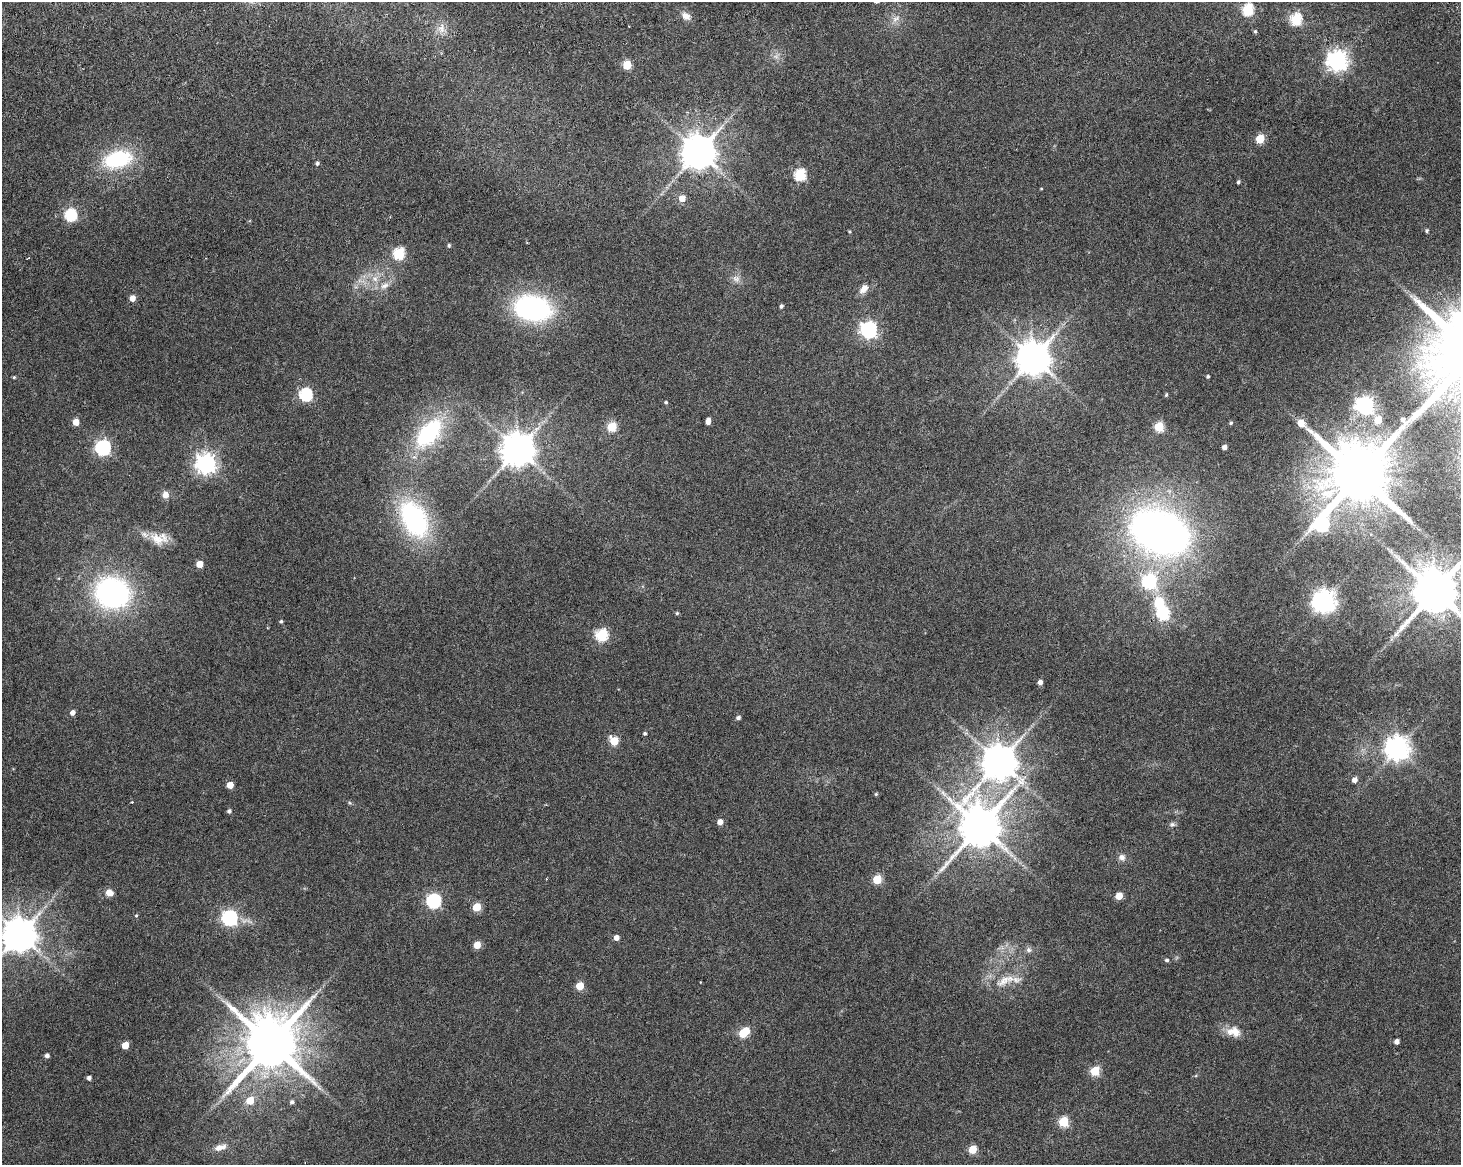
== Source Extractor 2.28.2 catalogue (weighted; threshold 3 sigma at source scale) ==
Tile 8 of 3 x 4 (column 2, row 3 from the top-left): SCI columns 1540-2998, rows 1323-2485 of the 4717 x 4901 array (HDU 1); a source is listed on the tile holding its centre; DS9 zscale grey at full resolution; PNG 1463 x 1167 px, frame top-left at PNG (2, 2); no overlay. Shown black and unused: <1% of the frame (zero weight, under 3 of 6 exposures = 11% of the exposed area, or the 3 px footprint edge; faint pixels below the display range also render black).
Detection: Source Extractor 2.28.2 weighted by HDU 2 'WHT'; one run over the whole footprint, this tile lists its part. Background 0.0622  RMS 0.0032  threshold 0.0131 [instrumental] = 3 sigma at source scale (4.09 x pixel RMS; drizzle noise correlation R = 1.36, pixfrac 0.8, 0.0396/0.0396 arcsec/px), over >= 5 px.
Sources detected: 107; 1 too faint to see at this stretch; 1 inside a brighter object's white glare — not listed; the other 105 listed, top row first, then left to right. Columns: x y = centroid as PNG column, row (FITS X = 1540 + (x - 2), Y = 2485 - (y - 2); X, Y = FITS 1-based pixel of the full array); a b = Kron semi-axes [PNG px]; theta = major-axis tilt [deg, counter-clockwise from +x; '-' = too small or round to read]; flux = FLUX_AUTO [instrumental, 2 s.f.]
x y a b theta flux
1248 10 6 5 - 27
686 16 11 8 -38 2.1
895 19 12 7 45 1.8
1296 19 6 5 - 29
441 29 14 9 87 2.5
1255 31 5 4 - 0.4
1337 61 7 7 - 170
627 65 6 5 - 11
1260 139 5 5 - 14
698 152 10 9 - 720
118 159 35 20 15 22
317 163 4 4 - 0.62
800 175 6 5 - 29
1238 182 4 3 - 0.59
1041 188 4 3 - 0.21
682 198 5 5 - 4.2
70 215 6 6 - 35
1427 231 5 4 - 0.52
449 245 5 4 - 0.49
399 253 6 5 - 25
375 279 10 8 -45 2.1
736 279 11 10 - 1.8
384 286 13 7 24 2.1
864 289 14 8 51 2.4
132 298 5 4 - 2.8
781 306 4 4 - 0.67
533 308 38 25 -11 48
869 330 7 7 - 99
1033 358 10 9 - 700
1208 376 4 3 - 0.45
14 377 4 4 - 0.37
306 394 6 6 - 39
1166 395 4 3 - 0.4
666 402 4 4 - 0.38
1365 405 7 7 - 120
1378 420 5 5 - 6.1
708 421 6 4 76 1.9
76 422 5 5 - 4
1231 423 5 4 - 0.45
612 427 5 5 - 16
1159 427 5 5 - 17
429 433 41 22 49 33
1224 447 4 4 - 1.4
103 448 6 6 - 72
518 450 10 9 - 690
206 464 7 7 - 180
1359 475 19 15 -58 3000
165 495 6 6 - 2.4
414 519 40 25 -61 46
1322 524 14 8 65 53
1160 532 52 38 -25 190
157 539 24 15 -31 5.6
199 564 5 5 - 4.9
1149 581 7 7 - 47
1435 591 13 12 - 1600
112 593 28 25 -14 73
1324 601 8 8 - 250
677 613 4 4 - 0.4
1163 614 6 6 - 30
281 621 5 4 - 0.46
602 635 6 6 - 32
1040 682 4 4 - 1.4
72 712 5 5 - 1.6
738 718 4 4 - 0.82
645 733 4 4 - 0.48
614 741 6 5 - 13
1397 748 8 8 - 290
999 762 11 10 - 750
1354 780 5 5 - 1.7
230 785 5 5 - 4.1
876 794 4 4 - 0.37
132 802 3 3 - 0.2
229 811 5 4 - 0.75
720 822 5 5 - 2.1
1172 824 9 5 0 0.73
980 827 13 12 - 1200
1122 857 10 9 - 1.4
877 879 5 5 - 14
109 892 8 7 - 2.4
1119 896 5 5 - 5
434 901 6 6 - 58
477 907 5 5 - 9.5
136 915 5 4 - 0.36
229 918 6 6 - 78
19 935 10 9 - 730
616 938 4 4 - 2.1
477 945 5 5 - 5.6
1029 950 7 7 - 1
1167 960 5 5 - 0.62
1005 980 31 12 26 6.3
580 986 5 5 - 8.3
744 1032 8 5 43 15
1234 1032 20 13 -10 4
1396 1041 4 4 - 1.6
271 1044 17 14 71 2200
125 1045 5 5 - 5.7
47 1056 4 4 - 1.1
1095 1071 5 5 - 18
89 1078 4 4 - 1.1
319 1087 8 4 -53 0.77
250 1100 6 5 - 6.4
292 1102 5 4 - 0.73
1063 1121 6 5 - 19
220 1147 19 8 17 2.6
972 1149 5 5 - 10
Isophote crosses this tile's border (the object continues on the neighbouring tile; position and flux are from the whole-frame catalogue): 2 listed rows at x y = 1435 591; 19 935